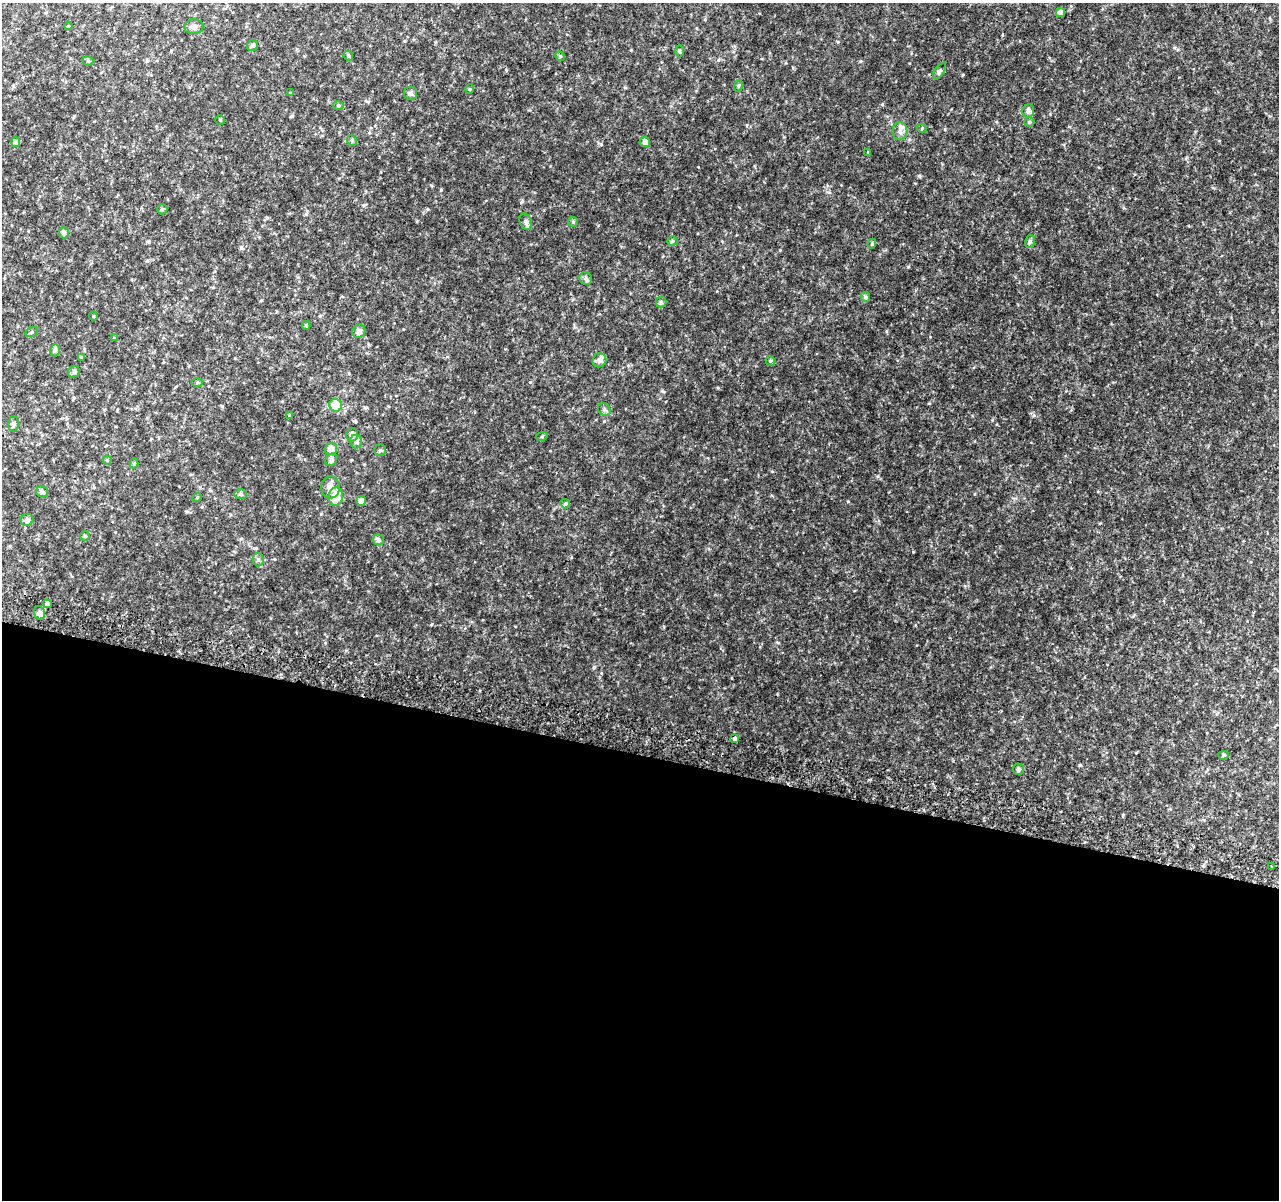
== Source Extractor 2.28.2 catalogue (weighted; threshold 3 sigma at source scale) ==
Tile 14 of 4 x 4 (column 2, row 4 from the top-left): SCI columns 1321-2597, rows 267-1464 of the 5195 x 5393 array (HDU 1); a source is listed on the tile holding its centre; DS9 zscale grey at full resolution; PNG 1281 x 1202 px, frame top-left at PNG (2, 3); each listed source drawn as its Kron ellipse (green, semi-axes under 4 px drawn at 4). Shown black and unused: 37% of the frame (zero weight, under 2 of 3 exposures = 3% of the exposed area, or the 3 px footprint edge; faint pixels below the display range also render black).
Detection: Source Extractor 2.28.2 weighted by HDU 2 'WHT'; one run over the whole footprint, this tile lists its part. Background 0.0588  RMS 0.0091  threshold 0.0411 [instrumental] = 3 sigma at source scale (4.5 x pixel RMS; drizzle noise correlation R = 1.50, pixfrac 1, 0.0396/0.0396 arcsec/px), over >= 5 px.
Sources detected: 77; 4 inside a brighter listed object's ellipse — not listed separately; the other 73 listed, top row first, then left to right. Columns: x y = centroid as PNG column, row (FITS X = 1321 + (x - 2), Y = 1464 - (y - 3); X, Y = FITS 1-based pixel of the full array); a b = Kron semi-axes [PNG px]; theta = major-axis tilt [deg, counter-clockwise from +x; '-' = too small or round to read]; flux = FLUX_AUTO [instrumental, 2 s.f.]
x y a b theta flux
1060 12 5 4 - 3.4
68 26 4 4 - 0.75
194 27 9 7 3 3.7
252 46 6 5 - 1.7
679 51 6 4 -90 1.1
348 56 5 4 - 1.1
560 56 5 4 - 0.89
88 61 5 5 - 1
939 71 9 4 59 1.9
738 86 6 3 70 1.1
470 89 5 3 - 0.8
290 93 4 4 - 0.85
410 93 6 6 - 2.3
338 106 5 3 - 1
1028 111 7 6 - 3.3
220 120 4 4 - 0.87
1029 122 5 4 - 1.5
922 128 5 4 - 0.98
900 131 9 7 85 3.5
352 140 6 4 -66 1.4
16 142 5 4 - 2
645 142 5 5 - 3.3
868 152 3 3 - 0.65
162 209 5 5 - 1.5
526 222 8 6 -63 2.1
573 222 5 4 - 1
64 233 5 5 - 2.3
672 241 5 4 - 1.3
1030 241 6 5 - 1.6
872 244 5 4 - 1.1
586 279 7 6 - 2
865 297 5 5 - 1.8
661 302 5 5 - 1.6
93 316 4 4 - 0.86
306 325 4 4 - 1.2
359 331 7 6 - 3.7
31 332 6 4 28 1.5
114 338 4 3 - 0.66
55 350 6 5 - 1.9
81 357 4 3 - 1.1
599 360 7 6 - 3.3
770 361 5 4 - 1.3
74 372 6 5 - 1.8
197 383 5 3 - 0.99
336 405 6 6 - 24
604 410 7 6 - 1.9
290 415 4 3 - 1.2
13 424 8 5 87 1.9
352 435 6 6 - 3.2
542 436 5 3 - 0.84
356 441 7 6 - 2.2
331 449 6 5 - 5.7
380 450 6 5 - 1.6
107 460 4 4 - 1.1
331 460 7 5 55 2.6
134 464 5 4 - 1.1
330 487 11 9 -84 5.2
42 492 6 5 - 2.7
241 494 6 5 - 1.5
197 497 5 3 - 0.73
336 497 9 7 80 13
361 501 5 5 - 4.6
565 504 5 4 - 1.1
27 520 6 6 - 2.4
85 536 5 4 - 1
379 540 6 5 - 1.9
258 560 7 5 -89 1.9
47 604 4 4 - 1.4
39 613 7 5 -75 3.1
735 738 4 3 - 7.8
1224 755 5 4 - 1.2
1018 769 5 5 - 1.9
1272 867 3 2 - 1.7
Unlisted compact peaks at least as high as the median listed source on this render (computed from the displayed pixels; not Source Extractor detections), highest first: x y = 1034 415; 919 176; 848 501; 882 104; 780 250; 601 144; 1174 48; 522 201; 908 267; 441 190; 662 391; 631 50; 878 476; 530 382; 718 388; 747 125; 945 129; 829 192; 1100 523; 1123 815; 604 421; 1050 114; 992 420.